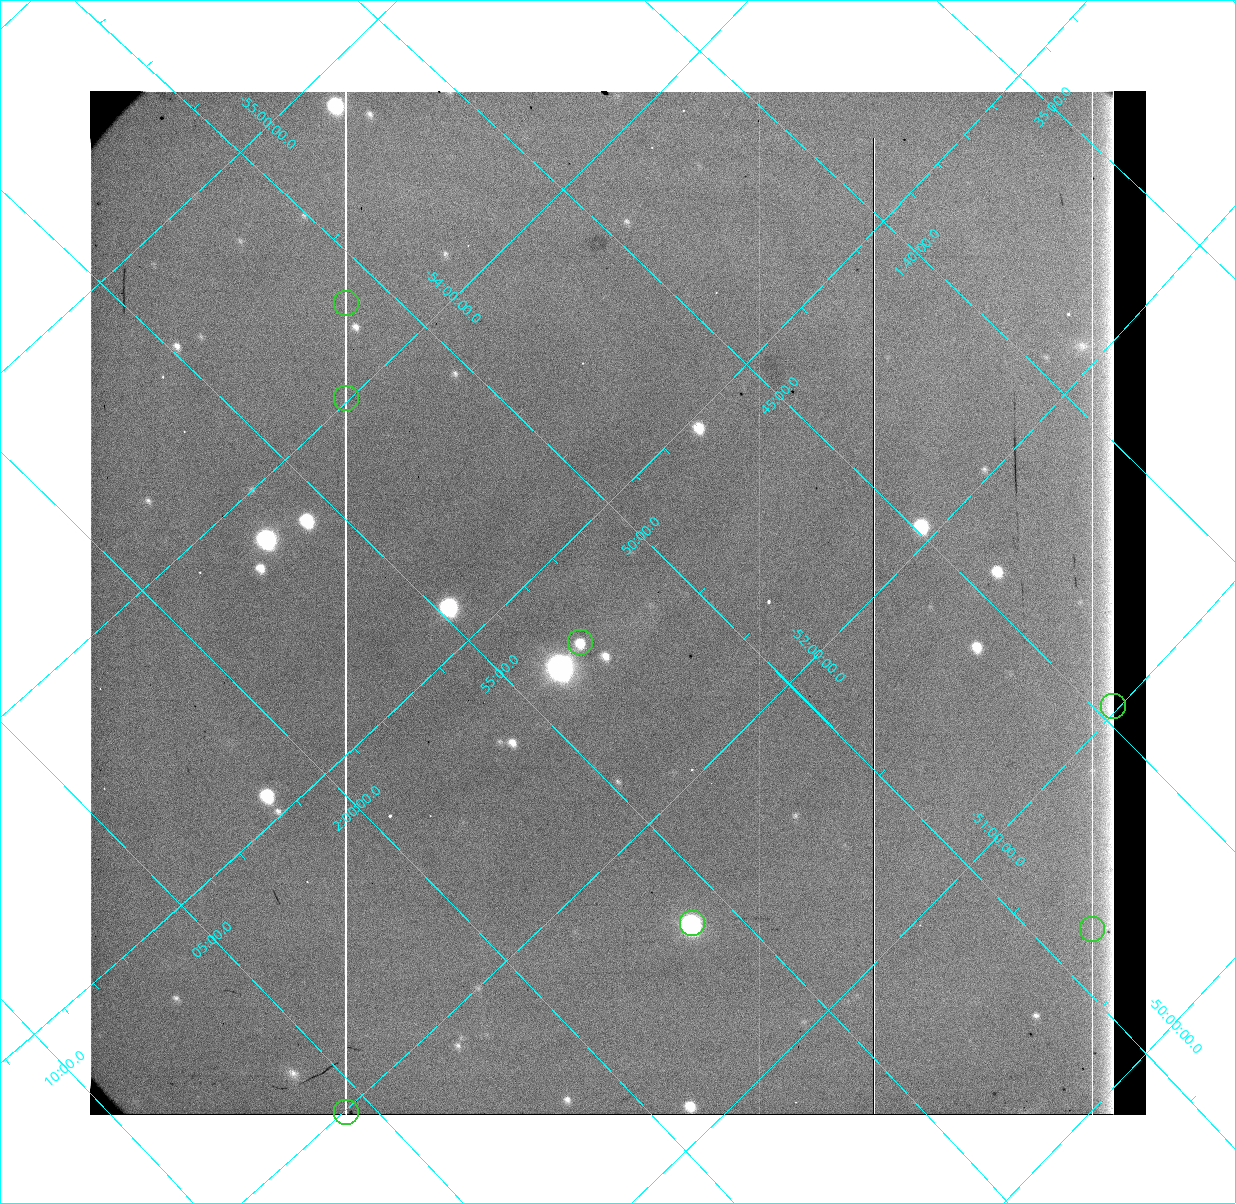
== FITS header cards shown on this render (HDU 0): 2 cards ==
NAXIS1  =                 1056 / NUMBER OF COLUMNS
NAXIS2  =                 1024 / NUMBER OF ROWS

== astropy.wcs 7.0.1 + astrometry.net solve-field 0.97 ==
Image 1056 x 1024 px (HDU 0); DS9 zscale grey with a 90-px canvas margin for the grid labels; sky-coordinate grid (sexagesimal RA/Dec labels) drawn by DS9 from the SOLVED WCS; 7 Tycho-2 reference stars matched to detected sources circled (green)
Header WCS: none
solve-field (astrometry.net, Tycho-2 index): SOLVED blind (the file carries no WCS)
Solved WCS: RA---TAN-SIP/DEC--TAN-SIP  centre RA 01:51:37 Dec -52:42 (27.91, -52.70 deg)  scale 13.9 arcsec/px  FOV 244.7' x 239.2'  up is -136 deg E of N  parity flipped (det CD > 0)
(file carries no celestial WCS; the grid is the blind solution)
Tycho-2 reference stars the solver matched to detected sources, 7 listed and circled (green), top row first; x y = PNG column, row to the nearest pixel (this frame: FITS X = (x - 91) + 1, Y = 1024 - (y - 92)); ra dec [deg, ICRS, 3 dp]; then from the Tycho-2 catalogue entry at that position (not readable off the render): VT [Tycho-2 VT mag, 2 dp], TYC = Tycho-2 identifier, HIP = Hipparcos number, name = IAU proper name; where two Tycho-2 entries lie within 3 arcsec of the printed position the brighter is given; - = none
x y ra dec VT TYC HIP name
347 304 27.747 -54.281 7.58 8482-904-1 8602 -
347 399 28.186 -54.011 8.06 8482-182-1 8762 -
581 643 28.252 -52.692 8.04 8482-11-1 8787 -
1114 707 26.163 -51.021 7.81 8046-814-1 8139 -
693 924 28.989 -51.609 3.80 8047-1321-1 9007 -
1093 930 27.216 -50.483 7.61 8047-1299-1 8445 -
347 1113 31.398 -51.991 7.54 8048-994-1 9768 -